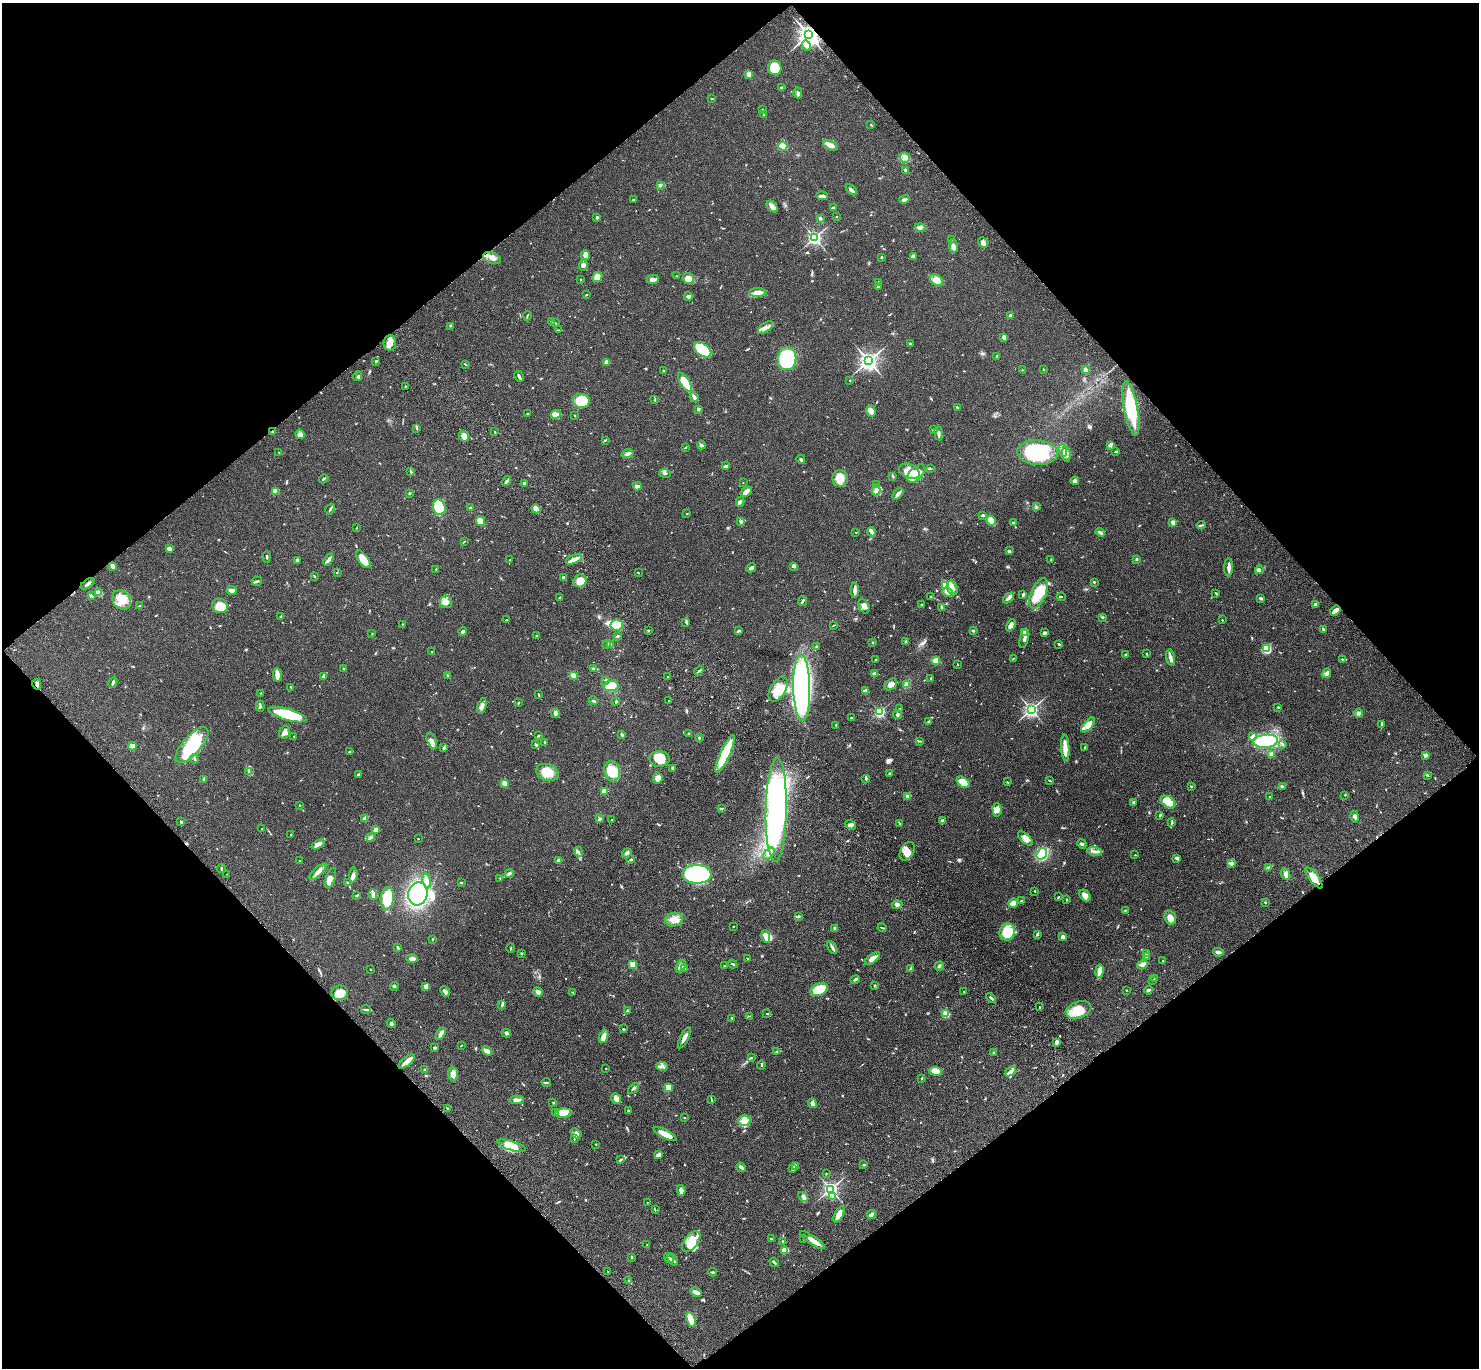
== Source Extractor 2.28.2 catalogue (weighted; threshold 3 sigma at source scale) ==
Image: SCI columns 103-6009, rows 385-5845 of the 6108 x 6089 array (HDU 1 of 3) = the unmasked area's bounding box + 8 px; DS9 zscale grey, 4 x 4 block average (1 PNG px = mean of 4 x 4 image px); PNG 1481 x 1370 px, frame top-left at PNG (2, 3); each listed source drawn as its Kron ellipse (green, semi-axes under 4 px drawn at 4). Shown black and unused: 50% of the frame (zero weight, under 3 of 4 exposures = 6% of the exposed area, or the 3 px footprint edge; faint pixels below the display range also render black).
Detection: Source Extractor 2.28.2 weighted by HDU 2 'WHT'. Background 0.0458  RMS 0.0051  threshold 0.0231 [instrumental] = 3 sigma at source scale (4.5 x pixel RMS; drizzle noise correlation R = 1.50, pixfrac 1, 0.05/0.05 arcsec/px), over >= 5 px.
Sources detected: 829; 2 too faint to see at this stretch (4 x 4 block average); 7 inside a brighter object's white glare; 4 cosmic-ray / hot-pixel residue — neither listed nor drawn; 17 coinciding with a brighter row at this scale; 66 inside a brighter listed object's ellipse — not listed separately; of the other 733, all 500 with FLUX_AUTO >= 1.46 (the completeness limit of this list) listed and drawn (233 fainter detections not listed), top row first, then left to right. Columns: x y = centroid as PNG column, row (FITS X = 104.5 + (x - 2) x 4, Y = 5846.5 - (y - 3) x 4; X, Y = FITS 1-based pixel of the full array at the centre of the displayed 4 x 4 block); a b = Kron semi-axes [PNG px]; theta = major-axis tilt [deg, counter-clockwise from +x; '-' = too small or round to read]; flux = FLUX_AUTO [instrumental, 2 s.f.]
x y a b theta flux
809 35 4 4 - 1700
806 45 5 4 - 14
775 68 7 7 - 72
749 74 3 3 - 15
782 88 4 3 - 7.6
798 93 5 2 - 6
712 99 3 2 - 1.8
762 109 2 2 - 1.9
763 115 2 2 - 1.5
871 125 2 2 - 1.9
830 145 8 4 -23 16
783 146 5 3 - 58
905 157 5 5 - 13
906 170 3 2 - 8.5
660 185 3 2 - 5.3
851 190 7 2 -42 8.5
822 196 6 3 -5 7.1
904 199 5 3 - 5.7
633 200 3 2 - 2.6
772 207 7 4 -51 15
833 208 3 2 - 2.8
597 217 2 2 - 5.1
836 217 2 2 - 1.5
820 218 2 2 - 21
920 227 5 3 - 6.8
815 238 2 2 - 810
951 239 2 2 - 1.6
983 242 6 4 -50 13
953 246 7 3 -86 13
585 255 5 3 - 15
913 256 4 3 - 7.9
881 257 3 2 - 3.4
492 258 9 5 -22 20
583 265 5 4 - 8.7
676 276 2 2 - 1.5
597 277 5 5 - 19
653 279 6 3 5 13
688 279 6 5 - 28
581 280 2 2 - 1.5
936 280 7 5 -40 27
879 282 3 2 - 2.2
878 287 2 2 - 4.7
758 293 8 4 -1 15
586 295 2 2 - 2.1
688 296 4 3 - 6.3
527 316 5 2 - 2.7
1010 316 3 2 - 6.7
551 322 3 2 - 2.5
555 323 2 2 - 1.7
451 326 2 2 - 2
766 327 9 4 34 14
559 330 4 2 - 2.4
1004 337 3 3 - 9.6
390 343 8 6 85 24
910 344 2 2 - 13
703 350 10 6 -38 150
997 356 2 2 - 1.9
787 359 11 9 83 210
376 361 2 2 - 6.9
869 361 3 3 - 1300
607 362 3 3 - 21
465 364 3 2 - 1.9
1043 369 3 2 - 2.3
1022 370 2 2 - 1.7
1085 370 2 2 - 48
664 371 3 2 - 2.5
357 376 5 2 - 3.8
519 376 6 2 -62 8.6
850 381 2 2 - 2.6
685 382 10 5 -58 74
405 386 2 2 - 2
694 397 5 3 - 11
655 400 2 2 - 1.6
581 401 8 7 - 98
957 407 3 2 - 2.2
1131 408 27 7 -79 190
698 409 2 2 - 20
871 411 6 4 -74 17
528 413 3 2 - 3.3
556 414 5 3 - 9.7
575 415 2 2 - 2.1
417 428 3 2 - 2.2
934 429 3 2 - 4.1
273 432 2 2 - 20
495 432 4 2 - 1.8
939 433 7 2 -82 9.3
300 434 5 3 - 7.3
464 436 5 5 - 15
605 440 2 2 - 1.5
701 445 4 3 - 6.1
1110 445 4 2 - 4.3
685 447 3 2 - 2.4
1063 450 6 3 -75 19
1116 451 3 2 - 4.1
279 452 2 2 - 1.6
1038 452 20 12 -3 180
628 454 6 3 15 9.1
1066 454 8 3 -82 9.8
801 460 4 3 - 5.2
726 466 3 2 - 8.4
930 469 2 2 - 1.8
909 471 11 7 -24 46
411 472 3 2 - 1.8
665 473 6 3 -10 5.4
916 473 11 6 45 46
893 476 3 2 - 4.6
840 478 8 7 - 43
324 479 5 2 - 3.2
507 481 5 2 - 4.8
1075 481 4 3 - 8.1
524 483 3 2 - 3.2
743 483 2 2 - 2.2
877 484 3 2 - 2.1
637 486 4 3 - 12
876 490 5 3 - 9.6
276 491 4 3 - 24
746 492 6 3 38 21
409 493 3 2 - 2.1
898 494 6 2 46 13
740 502 5 3 - 4.9
439 507 8 6 -75 100
470 507 3 2 - 2.3
1036 507 2 2 - 2
330 509 6 2 60 4.7
536 509 4 3 - 18
687 514 2 2 - 2
983 515 3 3 - 4.1
991 520 5 3 - 56
480 521 5 4 - 36
741 521 4 3 - 4.3
1173 522 2 2 - 61
1013 523 4 2 - 4.9
1201 525 4 2 - 3.5
356 528 2 2 - 1.5
856 532 2 2 - 1.5
872 532 5 3 - 6.3
1100 532 5 2 - 9.4
464 541 3 2 - 1.9
169 549 3 3 - 15
1009 551 2 2 - 6.7
267 557 6 2 90 2.9
363 559 10 5 -54 39
574 559 8 2 22 25
1051 559 3 2 - 1.5
1136 559 2 2 - 6.5
297 560 3 2 - 6.5
328 560 6 3 59 7.4
510 560 2 2 - 1.7
112 566 2 2 - 51
794 566 3 3 - 7.4
1229 567 9 3 89 12
751 568 5 3 - 7.9
436 569 2 2 - 1.7
1259 570 4 4 - 5.9
337 572 3 2 - 1.5
638 573 2 2 - 1.6
314 576 3 2 - 1.5
563 578 3 2 - 8.7
257 581 5 2 - 5.3
580 581 7 6 - 32
1094 582 3 2 - 3.4
88 584 8 2 36 9.5
946 585 3 2 - 100
952 588 7 5 -70 16
232 590 5 2 - 17
855 590 7 3 -87 9.3
98 592 4 4 - 14
947 592 5 4 - 14
1039 593 16 7 66 73
1216 593 2 2 - 2.5
1023 594 4 2 - 4
91 595 3 2 - 1.8
931 596 2 2 - 3.2
560 597 3 2 - 2.9
1061 597 4 2 - 2.4
1008 598 6 3 39 8.4
1261 598 4 2 - 5.5
121 600 10 9 - 45
803 601 5 2 - 5.2
446 602 6 6 - 19
921 604 2 2 - 2.3
1316 604 3 3 - 10
139 606 3 2 - 2
220 606 8 7 - 52
864 606 8 5 -66 13
942 607 2 2 - 1.8
1335 611 6 2 37 25
281 617 3 2 - 2.3
1103 617 2 2 - 2.3
506 620 2 2 - 3.1
1222 620 2 2 - 4.4
686 622 3 2 - 2.7
402 624 3 2 - 1.7
617 625 6 5 - 31
833 625 3 2 - 1.5
1011 625 6 4 63 16
1323 629 3 3 - 2.8
462 631 4 3 - 4.9
648 631 3 2 - 1.9
738 631 3 2 - 4.5
973 631 3 2 - 3.9
1025 632 3 3 - 14
372 633 2 2 - 1.5
1044 633 3 2 - 8.2
536 636 2 2 - 2.9
618 636 3 2 - 3.6
1024 638 10 3 78 10
873 642 2 2 - 2.5
906 642 3 2 - 2.3
607 644 3 2 - 3.6
610 644 3 2 - 10
1059 644 3 2 - 3.2
816 647 3 2 - 3.6
1267 649 4 3 - 63
432 652 2 2 - 3.6
1126 654 3 2 - 4.4
1146 654 2 2 - 2.1
1170 658 8 3 -80 10
875 659 2 2 - 1.8
1013 659 4 2 - 2.1
1342 659 3 2 - 1.7
936 661 4 3 - 19
957 664 2 2 - 1.6
343 669 3 2 - 3.2
594 669 3 2 - 2.6
699 671 5 2 - 3.9
875 673 2 2 - 26
1326 673 5 3 - 6.9
277 675 7 3 -84 25
448 675 3 2 - 4.3
573 675 3 2 - 32
323 677 3 3 - 3.5
668 677 2 2 - 2.2
931 678 2 2 - 1.5
606 680 2 2 - 2.1
113 682 5 2 - 6.9
37 684 5 2 - 7.4
891 684 7 4 38 14
906 684 3 3 - 18
611 686 7 5 7 38
291 687 3 2 - 1.7
802 688 33 8 -89 970
778 689 14 7 60 45
865 691 4 3 - 5.5
261 693 3 2 - 1.7
538 694 2 2 - 1.9
593 701 4 2 - 3.5
616 701 3 2 - 3.4
669 701 2 2 - 1.6
518 703 2 2 - 2.5
260 706 6 3 88 6.1
482 706 8 3 74 11
1278 707 3 2 - 2.3
899 709 2 2 - 1.5
1031 709 3 3 - 710
879 712 2 2 - 470
555 713 4 3 - 12
1359 713 4 4 - 7
287 715 20 6 -16 140
897 715 4 3 - 4.7
851 718 2 2 - 3.2
929 722 3 2 - 5.6
836 725 2 2 - 2.2
1088 725 9 4 49 23
1381 725 3 2 - 2.1
285 732 6 5 - 16
689 733 2 2 - 2.2
622 735 3 2 - 2.7
294 736 2 2 - 1.6
538 736 3 2 - 4.4
1252 736 4 3 - 6.5
699 738 2 2 - 5.6
432 741 9 3 -68 10
920 741 3 2 - 2.3
1266 741 12 6 6 320
545 742 4 2 - 2.7
192 745 22 9 48 150
536 745 3 3 - 5.1
1283 745 3 2 - 2
132 746 4 4 - 14
1085 747 3 2 - 2.3
444 748 2 2 - 4.3
1065 748 13 4 -86 23
349 752 3 2 - 1.9
725 754 21 5 65 170
1271 754 3 3 - 10
1425 755 3 2 - 12
195 759 5 2 - 3.3
659 759 10 8 -3 49
673 768 2 2 - 6.1
249 771 4 3 - 5.2
612 771 10 8 -75 70
547 772 11 8 -19 52
358 774 3 2 - 3.8
890 774 3 2 - 3.5
1427 775 4 2 - 2.8
658 778 6 5 - 20
204 779 3 3 - 5.1
866 779 4 2 - 2.8
1049 780 4 2 - 1.9
963 782 7 4 -38 45
1007 782 4 2 - 1.6
504 783 2 2 - 87
1282 786 2 2 - 1.7
1191 787 2 2 - 2.5
604 791 2 2 - 70
1345 795 2 2 - 1.9
907 796 4 3 - 7
1269 797 3 2 - 1.8
1134 802 2 2 - 6.7
1168 802 8 5 -38 81
299 805 2 2 - 1.8
722 808 2 2 - 2.3
776 810 51 10 89 840
997 810 7 4 -87 16
1160 815 3 2 - 4.6
1355 817 6 3 -79 12
365 818 4 2 - 3.7
600 819 3 3 - 5.1
612 820 2 2 - 1.6
942 821 4 3 - 5
181 822 3 2 - 2.5
1171 822 3 2 - 2.2
900 824 2 2 - 1.6
851 825 6 4 -34 9.7
262 829 2 2 - 1.5
375 830 3 3 - 12
291 835 2 2 - 1.6
370 838 2 2 - 1.5
1025 838 9 4 -43 17
418 839 2 2 - 1.7
318 844 7 4 29 15
1082 844 5 3 - 5.6
907 851 10 6 59 29
1094 851 7 2 -7 8.4
579 852 5 2 - 4.8
627 853 5 4 - 7.6
769 854 7 3 49 9.8
1042 854 6 4 56 160
1135 855 2 2 - 1.9
1177 858 4 3 - 8.2
631 860 3 2 - 2.9
300 861 2 2 - 2.1
558 861 3 3 - 7.6
1231 864 4 3 - 7
1268 867 4 2 - 2.7
221 869 5 2 - 2.9
318 872 11 3 43 16
509 873 5 3 - 5.9
227 874 2 2 - 2.7
697 874 14 9 1 420
1286 874 6 4 -67 11
353 875 7 4 84 9.6
331 878 10 4 72 22
500 878 2 2 - 1.7
1314 878 13 4 -52 36
427 881 7 3 -77 16
347 883 3 2 - 2.2
461 883 2 2 - 3.7
1035 891 3 2 - 1.6
373 894 5 3 - 17
418 894 12 9 75 360
357 895 4 2 - 4.4
1085 896 6 4 -47 17
1058 897 2 2 - 1.5
387 898 11 6 83 80
1067 900 2 2 - 8.3
1021 901 3 2 - 1.9
1265 902 2 2 - 2.5
1013 903 5 3 - 19
897 905 5 4 - 9.9
1125 910 2 2 - 1.7
799 916 2 2 - 2.1
1170 918 7 5 -66 17
674 920 9 6 10 24
733 926 2 2 - 1.7
835 928 3 2 - 7.4
882 928 4 2 - 3.6
1007 932 9 7 66 83
1037 934 3 2 - 5.3
766 936 6 4 -76 26
1063 937 2 2 - 41
432 939 3 2 - 2
398 947 4 2 - 3.7
511 948 4 2 - 2.6
832 948 7 3 -59 6.6
1218 952 5 3 - 9.1
521 953 3 2 - 2.1
1147 953 3 2 - 2.9
1147 956 2 2 - 9.9
872 958 9 4 38 23
412 959 6 3 -3 11
748 959 2 2 - 2
1163 961 2 2 - 2.8
733 964 4 2 - 3.9
633 965 2 2 - 130
1142 965 5 4 - 14
681 966 7 4 61 10
724 966 2 2 - 2.6
939 966 5 3 - 5.2
685 968 2 2 - 2.4
370 969 2 2 - 1.8
911 969 3 2 - 3.1
1100 971 6 3 80 29
855 979 5 2 - 5.5
1154 979 2 2 - 1.6
1153 980 2 2 - 1.5
394 986 4 2 - 3.7
425 986 2 2 - 63
875 986 3 2 - 2.3
819 990 9 6 22 110
1126 990 2 2 - 2
1148 990 4 3 - 5.1
445 992 5 3 - 12
538 992 5 4 - 11
573 992 2 2 - 1.6
964 992 2 2 - 1.7
340 993 8 7 - 36
991 998 6 2 -42 6.4
502 1005 3 2 - 2.9
1040 1007 2 2 - 2.4
366 1009 5 2 - 4.1
1079 1010 13 8 17 54
627 1011 3 2 - 2.7
767 1014 2 2 - 2.1
946 1014 2 2 - 140
749 1016 3 2 - 1.6
732 1018 3 2 - 1.8
391 1024 5 3 - 4.3
623 1029 2 2 - 2.6
506 1033 5 3 - 8.4
441 1034 6 3 56 19
604 1036 6 3 68 24
684 1038 12 3 63 16
1056 1042 4 2 - 13
461 1045 3 2 - 1.7
434 1048 4 2 - 3.7
487 1051 5 3 - 17
777 1052 3 2 - 3.3
994 1053 2 2 - 3.2
751 1058 3 2 - 2.1
407 1061 10 3 41 26
761 1065 4 2 - 2.7
662 1066 6 3 -10 8.4
606 1068 2 2 - 1.5
424 1069 2 2 - 1.7
935 1071 6 4 -3 48
1011 1071 6 3 37 9.1
453 1074 7 5 -86 15
922 1078 3 2 - 2
546 1082 5 2 - 3.4
668 1087 2 2 - 110
633 1088 6 2 41 4.7
616 1099 5 5 - 17
711 1099 4 2 - 2.7
517 1100 7 3 0 9.8
553 1102 3 2 - 2.3
812 1104 5 3 - 15
448 1109 3 2 - 2.3
628 1111 3 2 - 2.2
555 1113 2 2 - 2
563 1113 8 4 4 86
685 1118 2 2 - 1.9
744 1120 6 5 - 18
576 1133 6 4 -39 9.9
665 1134 13 3 -28 45
574 1139 3 2 - 1.9
596 1144 2 2 - 1.8
511 1146 15 4 -17 45
659 1155 4 2 - 17
620 1160 3 2 - 1.9
864 1165 2 2 - 3.5
795 1166 2 2 - 2.2
741 1167 5 2 - 9.7
793 1169 3 2 - 3.7
826 1174 2 2 - 1.5
830 1189 3 3 - 900
681 1190 5 4 - 16
832 1196 3 2 - 3.5
803 1197 5 3 - 8.3
647 1202 2 2 - 2
655 1210 2 2 - 1.5
839 1215 9 3 64 29
871 1215 4 3 - 8.7
771 1239 2 2 - 3.7
803 1239 3 2 - 1.7
812 1240 15 3 -34 25
691 1242 12 6 53 35
783 1242 3 2 - 2.8
647 1245 4 2 - 1.5
785 1250 4 3 - 46
632 1258 3 2 - 1.6
669 1258 5 3 - 5.8
673 1260 7 3 -56 6.1
774 1263 5 2 - 4.2
608 1271 2 2 - 1.8
713 1272 4 2 - 3.1
629 1281 3 2 - 3
696 1292 6 3 -22 13
691 1320 8 3 -67 54
Overlapping masked pixels (flux is a lower limit): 6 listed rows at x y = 809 35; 492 258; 1131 408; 273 432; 88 584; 37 684
Diffuse or blended objects may show on this block-average render without a row.